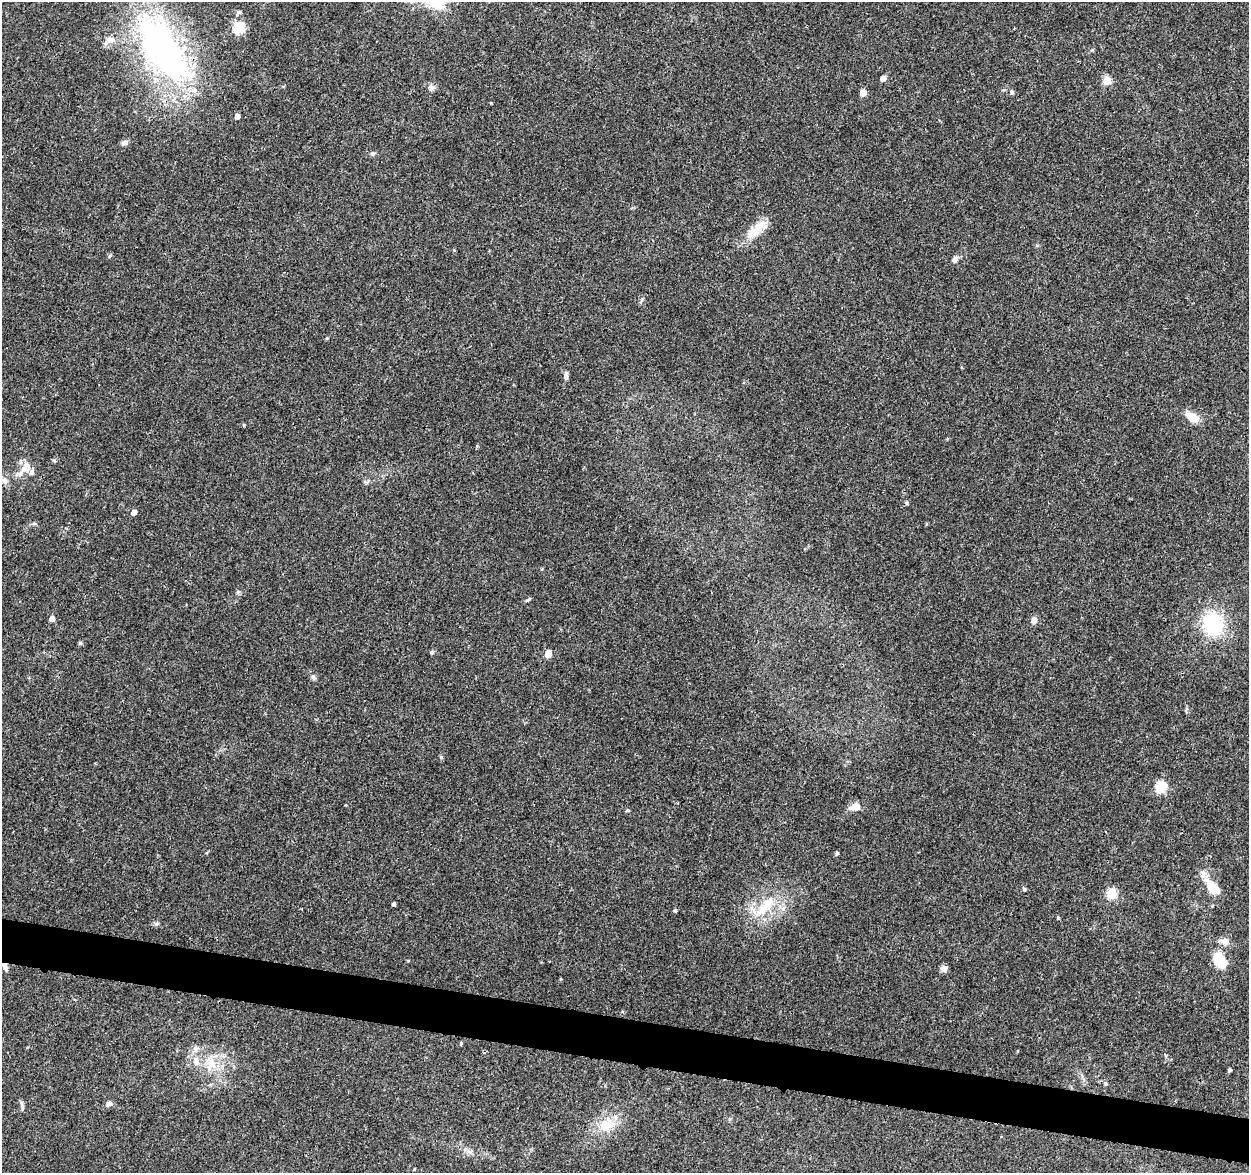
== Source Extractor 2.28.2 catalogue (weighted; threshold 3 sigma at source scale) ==
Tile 6 of 4 x 4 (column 2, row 2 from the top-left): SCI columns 1265-2511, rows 2582-3752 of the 5014 x 5210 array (HDU 1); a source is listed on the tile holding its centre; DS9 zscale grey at full resolution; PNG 1251 x 1175 px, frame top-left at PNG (2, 2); no overlay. Shown black and unused: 4% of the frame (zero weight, under 3 of 4 exposures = <1% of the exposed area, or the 3 px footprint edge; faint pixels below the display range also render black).
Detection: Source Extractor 2.28.2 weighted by HDU 2 'WHT'; one run over the whole footprint, this tile lists its part. Background 0.0369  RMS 0.0034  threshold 0.0152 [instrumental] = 3 sigma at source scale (4.5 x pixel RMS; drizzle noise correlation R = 1.50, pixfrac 1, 0.0396/0.0396 arcsec/px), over >= 5 px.
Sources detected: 60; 4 inside a brighter listed object's ellipse — not listed separately; the other 56 listed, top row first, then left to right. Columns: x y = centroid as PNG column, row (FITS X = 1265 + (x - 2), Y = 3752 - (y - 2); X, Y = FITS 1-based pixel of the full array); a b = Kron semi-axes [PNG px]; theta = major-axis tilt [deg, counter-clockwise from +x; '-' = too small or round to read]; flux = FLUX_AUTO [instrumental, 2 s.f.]
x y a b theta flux
238 13 7 5 38 0.67
239 28 6 5 - 31
163 49 102 44 -57 100
883 78 5 4 - 2.4
1107 81 5 5 - 10
431 87 9 8 - 1.3
1012 92 7 5 -29 0.66
863 93 5 4 - 4.5
237 116 4 4 - 2
125 142 9 7 18 1
373 153 6 6 - 0.68
757 229 35 12 40 6.8
955 259 9 7 56 1.3
327 338 4 4 - 0.33
566 376 11 5 82 1.1
1192 417 17 9 -31 4.9
25 469 34 11 35 5.2
906 503 5 4 - 0.47
134 512 6 5 - 1.5
529 599 9 3 35 0.49
52 619 5 4 - 2.3
1034 620 9 7 65 1.6
1213 624 21 19 -79 25
80 643 6 4 43 0.5
432 652 5 4 - 0.68
548 653 5 5 - 6
313 677 8 6 -32 0.78
441 757 5 5 - 0.48
1161 787 6 5 - 26
855 807 12 8 15 3.3
627 810 5 4 - 0.43
837 853 4 4 - 0.59
1212 888 19 10 -52 7.6
1024 889 5 4 - 0.53
1111 893 5 5 - 16
394 904 4 3 - 0.65
765 906 37 13 47 11
675 911 5 4 - 0.43
1058 918 4 3 - 0.41
156 924 7 5 13 0.74
1224 941 13 8 -5 2.3
1219 959 15 9 -63 14
408 961 5 3 - 0.27
6 968 8 6 -61 1.3
944 968 7 6 - 2
560 979 5 3 - 0.27
461 1043 4 3 - 0.35
195 1048 7 7 - 1.2
196 1061 12 8 -51 2.5
211 1063 19 12 -66 6.1
1230 1070 4 4 - 0.55
1105 1083 6 5 - 0.67
109 1104 8 6 3 1.2
22 1109 6 4 72 0.46
606 1125 25 15 13 8
414 1169 4 3 - 0.25
Overlapping masked pixels (flux is a lower limit): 1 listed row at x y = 163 49
Unlisted compact peaks at least as high as the median listed source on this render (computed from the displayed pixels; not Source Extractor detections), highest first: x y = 238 592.